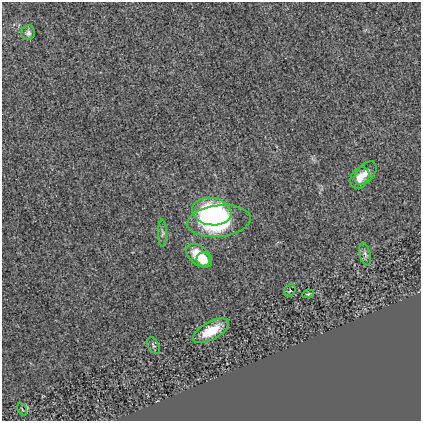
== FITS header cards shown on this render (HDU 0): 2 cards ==
NAXIS1  =                  419
NAXIS2  =                  419

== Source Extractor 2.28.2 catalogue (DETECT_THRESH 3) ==
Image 419 x 419 px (HDU 0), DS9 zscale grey, 1 PNG px = 1 image px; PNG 423 x 423 px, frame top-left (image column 1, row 419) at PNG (2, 2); each listed source drawn as its Kron ellipse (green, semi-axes under 4 px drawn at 4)
Background -4.60e-04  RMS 0.013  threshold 0.0391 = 3 sigma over >= 5 px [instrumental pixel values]
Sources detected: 14; all 14 listed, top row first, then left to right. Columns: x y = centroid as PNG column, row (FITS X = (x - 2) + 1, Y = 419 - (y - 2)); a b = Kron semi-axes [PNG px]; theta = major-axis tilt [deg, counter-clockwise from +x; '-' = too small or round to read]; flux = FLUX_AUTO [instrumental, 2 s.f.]
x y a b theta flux
28 33 7 7 - 3
365 173 13 8 48 7.3
360 178 11 8 57 12
212 211 20 13 -9 87
219 221 32 16 6 110
162 233 13 4 -90 2.5
365 254 11 5 -77 2.9
199 256 15 9 -40 23
203 259 7 6 - 11
290 291 7 5 54 1.5
308 294 6 4 10 1.2
211 331 20 9 28 22
153 346 9 5 -58 2.2
22 409 6 2 -60 0.8